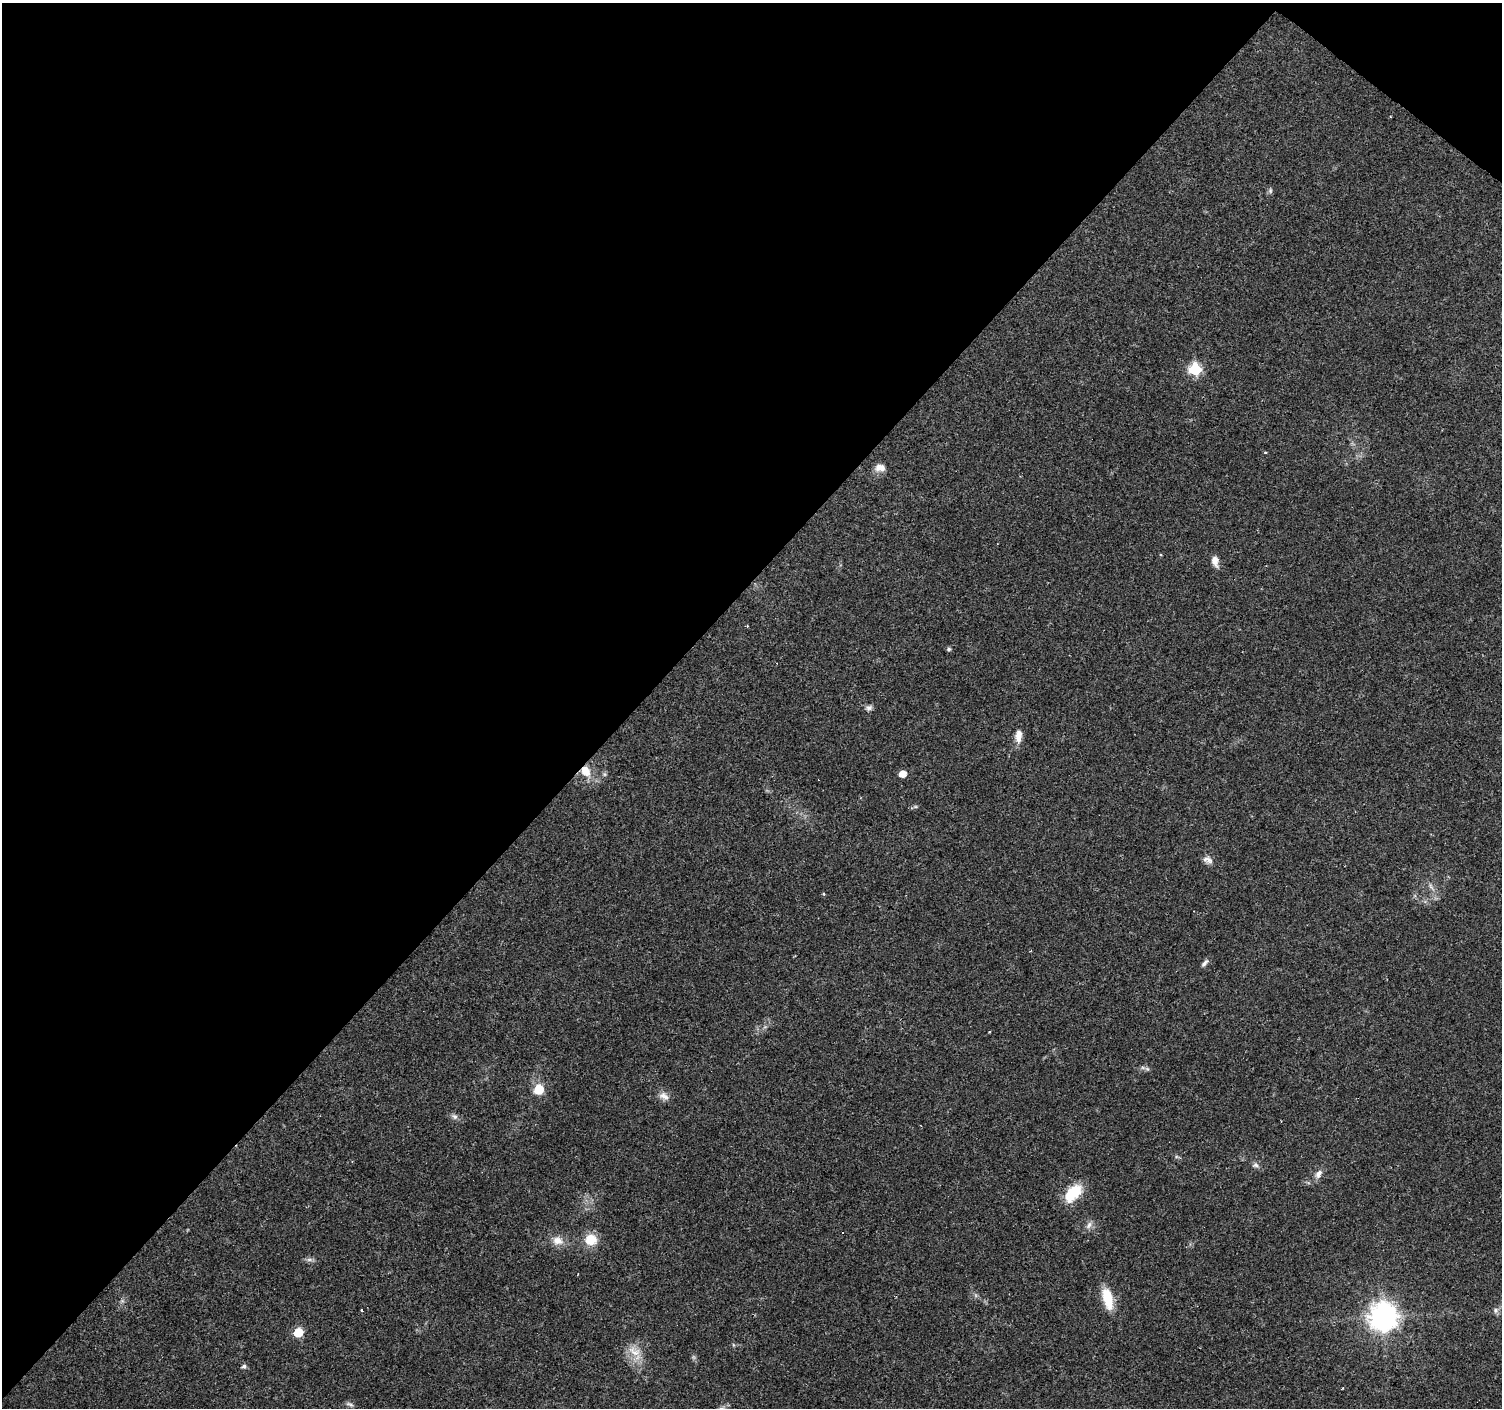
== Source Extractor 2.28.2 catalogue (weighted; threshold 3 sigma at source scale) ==
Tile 2 of 4 x 4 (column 2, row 1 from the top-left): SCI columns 1501-3000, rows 4384-5789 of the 6002 x 6022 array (HDU 1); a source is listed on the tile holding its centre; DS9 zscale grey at full resolution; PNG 1504 x 1410 px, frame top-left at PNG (2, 3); no overlay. Shown black and unused: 43% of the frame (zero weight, under 3 of 4 exposures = <1% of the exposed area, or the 3 px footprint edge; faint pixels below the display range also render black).
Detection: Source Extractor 2.28.2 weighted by HDU 2 'WHT'; one run over the whole footprint, this tile lists its part. Background 0.0579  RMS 0.004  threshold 0.0179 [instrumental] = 3 sigma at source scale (4.5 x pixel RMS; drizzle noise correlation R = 1.50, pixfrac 1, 0.0396/0.0396 arcsec/px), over >= 5 px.
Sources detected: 43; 1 too faint to see at this stretch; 5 cosmic-ray / hot-pixel residue — not listed; the other 37 listed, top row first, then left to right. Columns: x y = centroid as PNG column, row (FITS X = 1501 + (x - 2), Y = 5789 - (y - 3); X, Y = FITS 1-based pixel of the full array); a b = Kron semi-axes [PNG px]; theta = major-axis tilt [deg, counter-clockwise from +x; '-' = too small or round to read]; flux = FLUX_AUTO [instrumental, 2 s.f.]
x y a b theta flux
1270 191 8 6 90 0.83
1195 369 6 6 - 44
1265 453 3 3 - 0.97
880 467 13 9 -5 3.2
1215 561 12 7 -79 3
747 626 3 3 - 0.34
949 649 6 5 - 0.71
869 708 9 7 12 1.3
1018 736 15 8 85 3.7
586 771 12 10 -59 5.9
903 774 6 5 - 4.3
915 807 7 4 0 0.62
1208 860 12 9 -19 2.1
1431 887 10 5 -63 1.4
823 894 4 4 - 0.4
1204 963 11 5 51 1.3
989 1032 3 2 - 0.4
1147 1069 7 5 -43 0.86
539 1089 9 8 - 9
664 1096 15 9 -30 2.7
454 1116 8 7 - 1.3
1256 1165 10 6 -14 1.3
1318 1174 14 7 56 2.3
1073 1193 25 14 47 12
1089 1225 12 7 55 1.8
591 1239 14 12 -12 7.6
558 1241 15 12 -9 4.1
309 1260 9 4 -8 1.1
1108 1298 26 11 -75 10
362 1310 3 2 - 0.71
1496 1310 8 7 - 1.3
1383 1316 9 9 - 460
298 1332 6 5 - 16
634 1351 22 11 -29 5.8
244 1366 6 6 - 1
1342 1388 3 2 - 0.44
350 1404 12 4 -18 0.89
Overlapping masked pixels (flux is a lower limit): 1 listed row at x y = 586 771